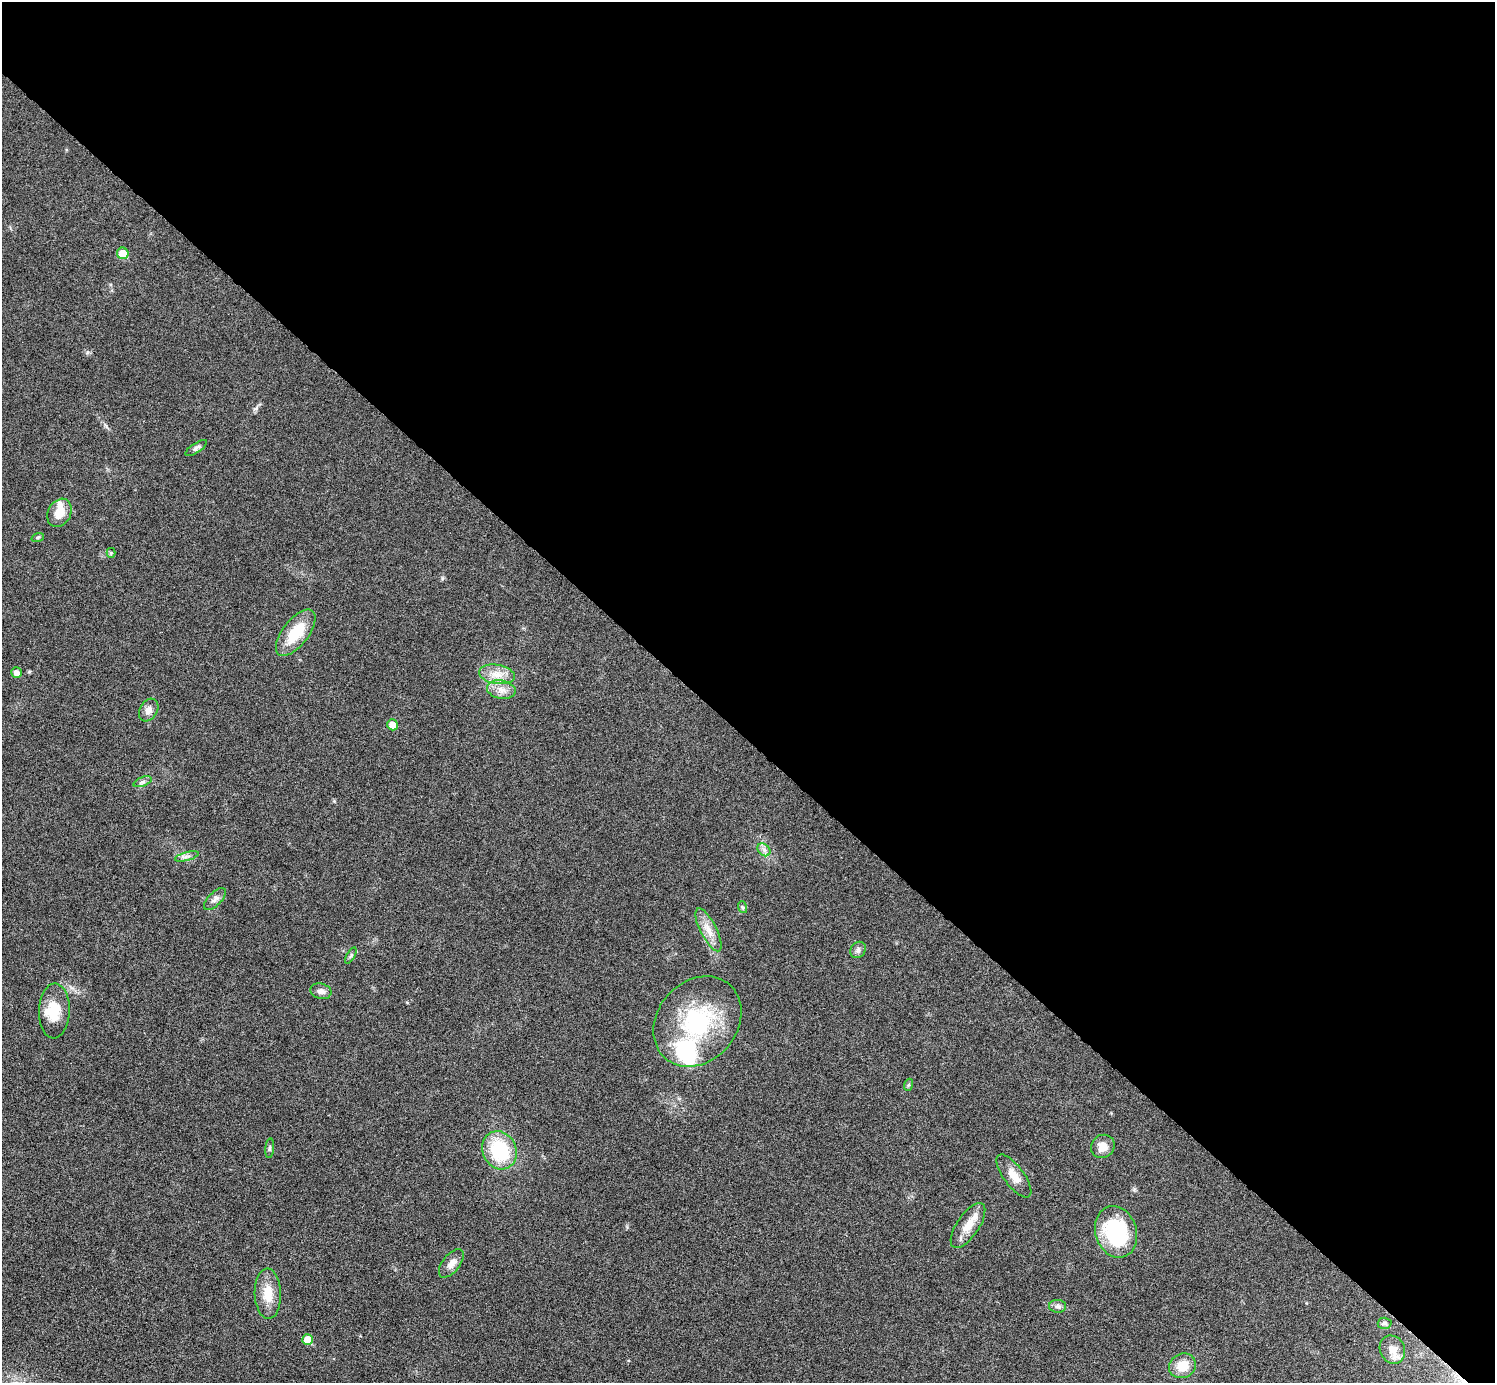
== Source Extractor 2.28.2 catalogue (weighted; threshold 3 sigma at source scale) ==
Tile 3 of 4 x 4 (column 3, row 1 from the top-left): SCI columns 2998-4490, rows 4449-5829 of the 5992 x 5993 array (HDU 1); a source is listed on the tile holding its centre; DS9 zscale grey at full resolution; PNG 1497 x 1385 px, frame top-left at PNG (2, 2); each listed source drawn as its Kron ellipse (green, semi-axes under 4 px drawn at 4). Shown black and unused: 53% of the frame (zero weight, under 6 of 11 exposures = <1% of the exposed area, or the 3 px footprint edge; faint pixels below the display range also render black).
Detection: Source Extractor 2.28.2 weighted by HDU 2 'WHT'; one run over the whole footprint, this tile lists its part. Background 0.0216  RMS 0.0026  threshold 0.0105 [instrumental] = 3 sigma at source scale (4.09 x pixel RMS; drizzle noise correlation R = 1.36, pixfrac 0.8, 0.05/0.05 arcsec/px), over >= 5 px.
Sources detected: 39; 3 inside a brighter listed object's ellipse — not listed separately; the other 36 listed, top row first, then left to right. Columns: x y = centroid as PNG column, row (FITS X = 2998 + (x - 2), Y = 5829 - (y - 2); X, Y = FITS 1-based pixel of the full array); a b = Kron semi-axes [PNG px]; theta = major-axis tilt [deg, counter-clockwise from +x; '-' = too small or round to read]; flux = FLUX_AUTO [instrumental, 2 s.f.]
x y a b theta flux
123 253 6 5 - 3.9
196 448 12 5 34 0.64
59 513 15 11 62 3.3
38 537 6 4 18 0.32
111 553 5 4 - 0.43
296 633 28 13 52 8
16 673 5 5 - 1.4
497 674 18 9 -9 3
501 690 14 9 -11 2.2
149 710 12 9 59 1.5
392 725 5 5 - 2.3
143 782 9 4 21 0.64
764 850 7 5 -45 0.8
187 856 12 3 15 0.63
215 899 14 6 45 1.1
742 907 6 4 -70 0.34
708 930 24 8 -63 2.9
858 950 8 7 - 0.82
351 956 9 4 59 0.46
321 991 10 7 -14 1.3
54 1011 27 15 88 5.8
697 1021 49 40 49 25
908 1085 6 4 71 0.33
1103 1146 12 11 - 2.5
270 1148 10 4 85 0.43
500 1150 20 16 -64 15
1014 1176 26 10 -53 3
968 1225 26 11 56 3.9
1116 1232 26 20 -73 20
451 1263 17 8 52 1.8
268 1294 25 13 -88 4.6
1058 1306 8 6 -2 0.76
1385 1323 7 5 -1 0.48
307 1340 5 5 - 3.5
1392 1350 14 12 -64 2.2
1182 1366 14 12 24 4.3